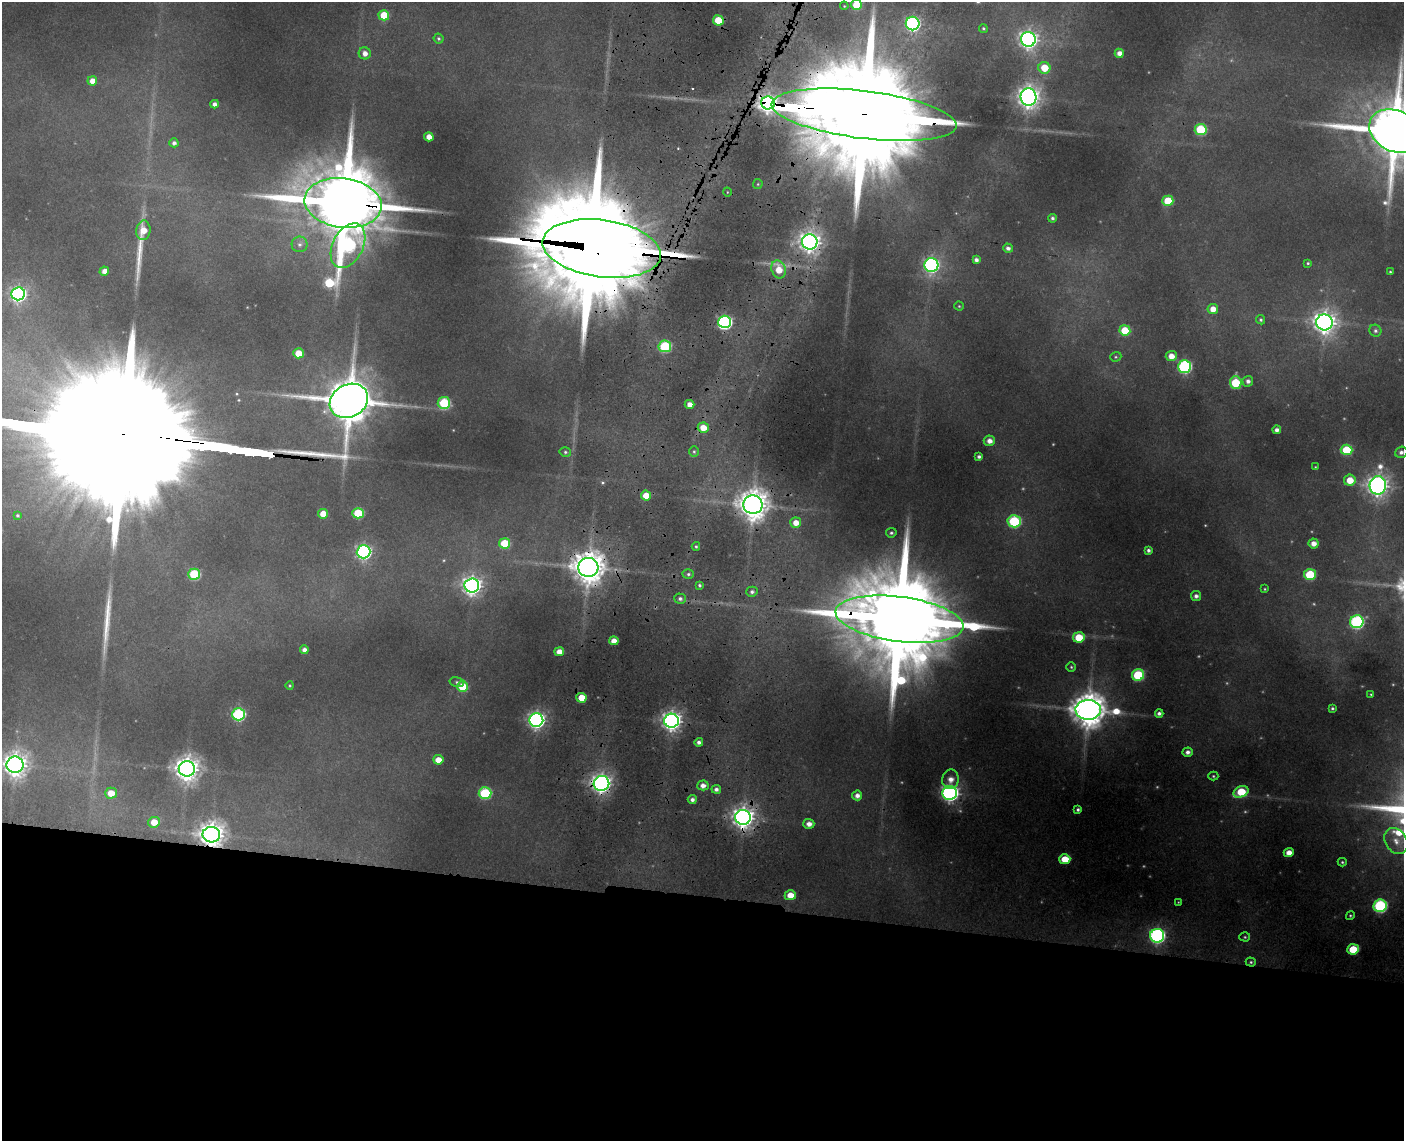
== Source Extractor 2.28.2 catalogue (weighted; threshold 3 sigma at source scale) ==
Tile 11 of 3 x 4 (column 2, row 4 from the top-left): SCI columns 1629-3030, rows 25-1163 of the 4769 x 4603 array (HDU 1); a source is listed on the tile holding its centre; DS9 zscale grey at full resolution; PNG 1406 x 1143 px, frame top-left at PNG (2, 2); each listed source drawn as its Kron ellipse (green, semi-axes under 4 px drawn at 4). Shown black and unused: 21% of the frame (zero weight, under 3 of 4 exposures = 6% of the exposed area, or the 3 px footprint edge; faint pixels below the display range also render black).
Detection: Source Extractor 2.28.2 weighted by HDU 2 'WHT'; one run over the whole footprint, this tile lists its part. Background 0.351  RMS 0.013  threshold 0.0593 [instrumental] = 3 sigma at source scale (4.5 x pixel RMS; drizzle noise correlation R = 1.50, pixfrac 1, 0.05/0.05 arcsec/px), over >= 5 px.
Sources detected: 155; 10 too faint to see at this stretch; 1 cosmic-ray / hot-pixel residue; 3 long thin detections or spike segments (spike, bleed or trail) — neither listed nor drawn; the other 141 listed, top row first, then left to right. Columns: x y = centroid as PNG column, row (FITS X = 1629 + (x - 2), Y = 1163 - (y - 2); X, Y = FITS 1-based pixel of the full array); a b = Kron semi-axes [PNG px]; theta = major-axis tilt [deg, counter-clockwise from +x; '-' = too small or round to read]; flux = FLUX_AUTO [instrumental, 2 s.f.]
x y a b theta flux
857 5 5 5 - 51
844 6 4 3 - 1.2
384 15 5 5 - 46
718 20 5 5 - 49
913 24 7 7 - 310
983 28 4 4 - 2.1
438 38 5 4 - 2.7
1028 39 7 7 - 780
365 53 6 6 - 9.8
1119 53 4 4 - 9.3
1044 68 6 5 - 36
92 81 5 4 - 12
1028 97 8 8 - 1100
768 103 7 6 - 750
214 104 4 4 - 6.5
864 115 93 24 -7 76000
1201 130 6 5 - 98
1395 131 27 20 -26 14000
429 137 5 4 - 13
174 143 4 4 - 4.9
758 184 5 4 - 1.7
727 192 4 3 - 1.1
1168 201 5 5 - 59
343 203 39 24 -7 26000
1052 218 4 4 - 3.5
143 230 10 7 84 18
810 242 8 7 - 980
299 244 8 7 - 6.2
348 246 24 15 63 290
1008 248 5 4 - 4.9
602 249 59 28 -8 50000
976 260 4 4 - 5.4
1308 263 4 3 - 1.9
931 265 7 7 - 410
779 269 9 7 -68 26
104 271 5 4 - 9
1390 272 3 3 - 1.4
18 294 7 6 - 450
959 306 4 4 - 1.6
1213 309 5 5 - 15
1261 320 5 4 - 2.4
725 322 6 6 - 360
1324 322 8 8 - 1200
1125 330 5 5 - 41
1375 331 6 5 - 3.5
665 346 6 6 - 130
298 353 5 5 - 26
1171 356 5 5 - 15
1116 357 6 4 20 2
1184 366 6 6 - 260
1248 381 5 5 - 5.6
1236 383 6 5 - 82
349 401 20 16 28 8200
444 403 6 6 - 120
690 404 5 4 - 11
703 428 5 5 - 22
1277 430 4 4 - 6.4
989 441 6 5 - 9.7
1346 450 6 5 - 65
565 452 6 4 -15 2.4
694 452 5 4 - 2.3
1401 452 6 5 - 5.2
979 457 4 3 - 3.7
1315 467 3 3 - 1.3
1350 480 6 5 - 27
1378 485 9 8 - 1000
646 495 5 5 - 24
753 505 9 9 - 2500
358 513 5 5 - 82
323 514 5 4 - 22
17 515 4 4 - 1.9
1014 521 6 6 - 140
796 523 5 5 - 15
891 533 5 4 - 2.7
505 543 5 5 - 64
1313 543 5 5 - 11
696 546 4 3 - 2.1
1149 550 4 4 - 4.4
363 552 7 6 - 410
588 567 10 9 - 3000
194 574 6 5 - 110
688 574 6 5 - 2.8
1310 574 6 5 - 76
472 585 7 7 - 850
699 585 4 3 - 2.2
1265 589 4 3 - 1.4
752 592 5 5 - 4
1196 596 5 5 - 5.4
680 599 5 5 - 3.8
899 619 64 22 -7 45000
1357 622 7 6 - 260
1079 637 6 5 - 40
614 641 5 4 - 15
304 650 4 4 - 6.9
559 652 5 4 - 13
1071 667 4 4 - 2.1
1138 675 6 6 - 100
457 682 7 4 -14 2.9
290 686 4 3 - 1.5
462 687 5 5 - 50
1371 694 3 2 - 1.1
581 698 5 5 - 34
1332 708 3 3 - 2.1
1088 710 12 10 -2 3500
1159 713 4 4 - 5.1
238 714 6 6 - 210
536 720 7 6 - 600
671 721 7 7 - 930
699 742 4 4 - 5.6
1188 752 5 4 - 6.2
438 760 5 4 - 21
15 765 8 8 - 1400
187 769 8 7 - 1500
1213 776 5 4 - 2
950 779 10 8 78 12
601 783 8 7 - 850
703 785 5 5 - 8.3
716 789 4 4 - 5.2
1241 792 8 5 25 56
111 793 6 5 - 23
485 793 6 6 - 140
950 793 7 7 - 640
857 795 5 5 - 7.8
692 800 4 4 - 5.6
1078 810 4 3 - 3.3
743 817 8 7 - 1200
154 822 6 5 - 22
809 824 5 5 - 9.9
211 835 9 7 -1 1600
1396 841 14 10 -57 17
1289 853 5 4 - 13
1065 859 5 5 - 36
1342 862 4 4 - 2.1
790 895 6 5 - 23
1178 902 4 3 - 0.99
1380 906 6 6 - 240
1350 915 4 4 - 1.8
1157 936 7 6 - 420
1245 937 5 4 - 2
1353 949 6 5 - 54
1251 962 5 4 - 2.5
Overlapping masked pixels (flux is a lower limit): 12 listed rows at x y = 768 103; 864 115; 343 203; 810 242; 602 249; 349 401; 753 505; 588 567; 899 619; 601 783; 743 817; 211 835
Isophote crosses this tile's border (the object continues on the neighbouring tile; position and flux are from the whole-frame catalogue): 5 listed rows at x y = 857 5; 864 115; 1395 131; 1401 452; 15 765